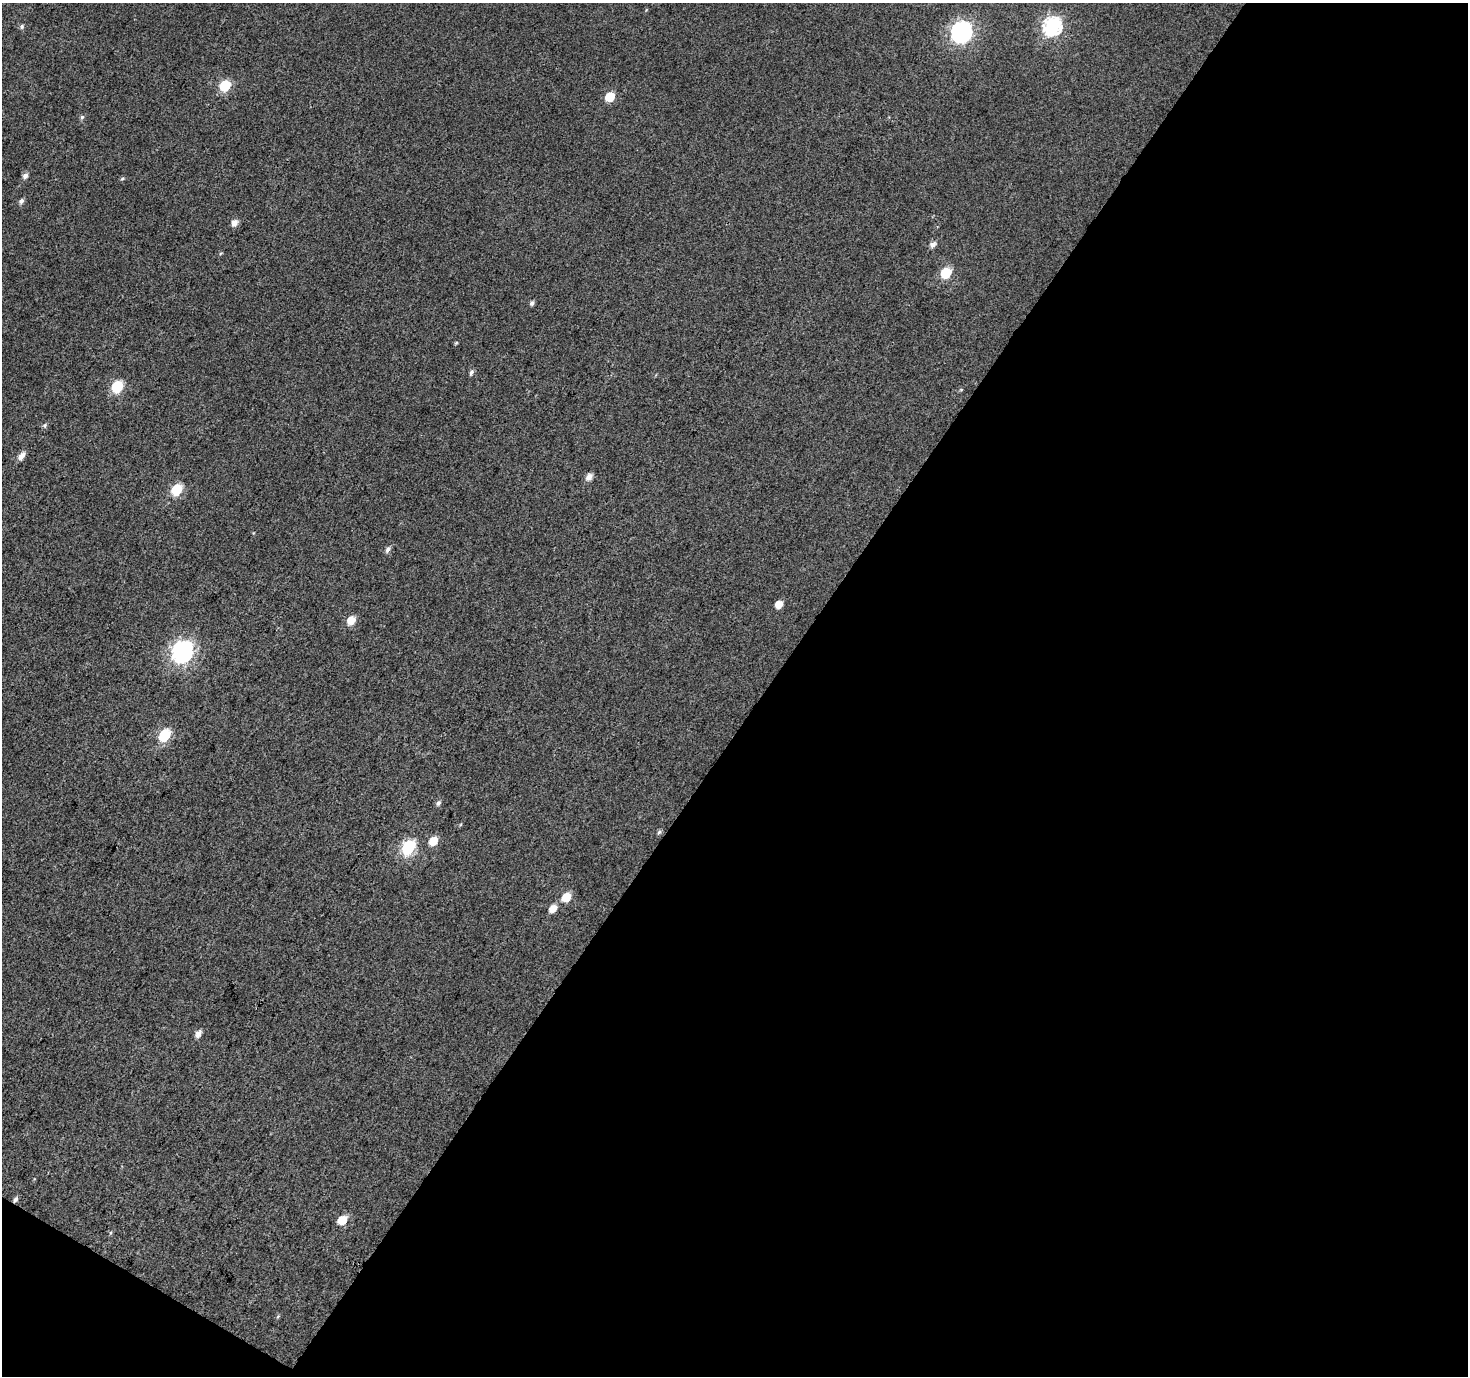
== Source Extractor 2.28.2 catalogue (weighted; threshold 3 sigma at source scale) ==
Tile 4 of 2 x 2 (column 2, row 2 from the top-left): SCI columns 1468-2933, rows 119-1492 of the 2934 x 2965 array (HDU 1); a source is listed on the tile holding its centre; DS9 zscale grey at full resolution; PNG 1470 x 1378 px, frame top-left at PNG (2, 3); no overlay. Shown black and unused: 49% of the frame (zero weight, under 3 of 4 exposures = <1% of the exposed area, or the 3 px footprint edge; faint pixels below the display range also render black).
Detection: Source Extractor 2.28.2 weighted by HDU 2 'WHT'; one run over the whole footprint, this tile lists its part. Background 0.0154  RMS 0.011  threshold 0.05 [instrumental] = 3 sigma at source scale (4.5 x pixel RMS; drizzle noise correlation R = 1.50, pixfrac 1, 0.0396/0.0396 arcsec/px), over >= 5 px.
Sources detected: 35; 1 cosmic-ray / hot-pixel residue — not listed; the other 34 listed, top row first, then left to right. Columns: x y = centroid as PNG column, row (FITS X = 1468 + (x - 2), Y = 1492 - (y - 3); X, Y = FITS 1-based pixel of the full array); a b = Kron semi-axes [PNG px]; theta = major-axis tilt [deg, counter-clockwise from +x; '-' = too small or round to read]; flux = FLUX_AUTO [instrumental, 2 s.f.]
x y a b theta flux
22 26 6 5 - 2.4
1052 26 9 8 - 260
961 32 9 8 - 440
225 85 7 6 - 65
610 97 6 6 - 31
82 117 5 5 - 2
25 176 7 5 56 4.5
122 178 5 3 - 1.4
21 201 6 5 - 3.3
235 223 7 6 - 7.4
933 244 7 5 44 5.7
946 273 7 6 - 53
532 303 5 4 - 3
456 343 6 3 19 1.1
471 372 7 5 69 2.7
117 387 7 6 - 77
961 390 5 3 - 0.99
45 425 6 4 79 1.9
21 456 8 5 51 7.6
589 477 7 6 - 7.2
177 489 7 6 - 54
388 549 8 5 56 3.7
779 604 6 5 - 12
351 620 7 6 - 15
182 651 10 8 51 480
164 735 7 6 - 72
438 803 7 5 52 3.1
659 832 7 4 45 1.9
433 841 7 6 - 18
408 847 8 6 55 130
566 897 7 6 - 22
553 909 8 6 44 10
198 1034 7 5 62 7
342 1220 7 6 - 21